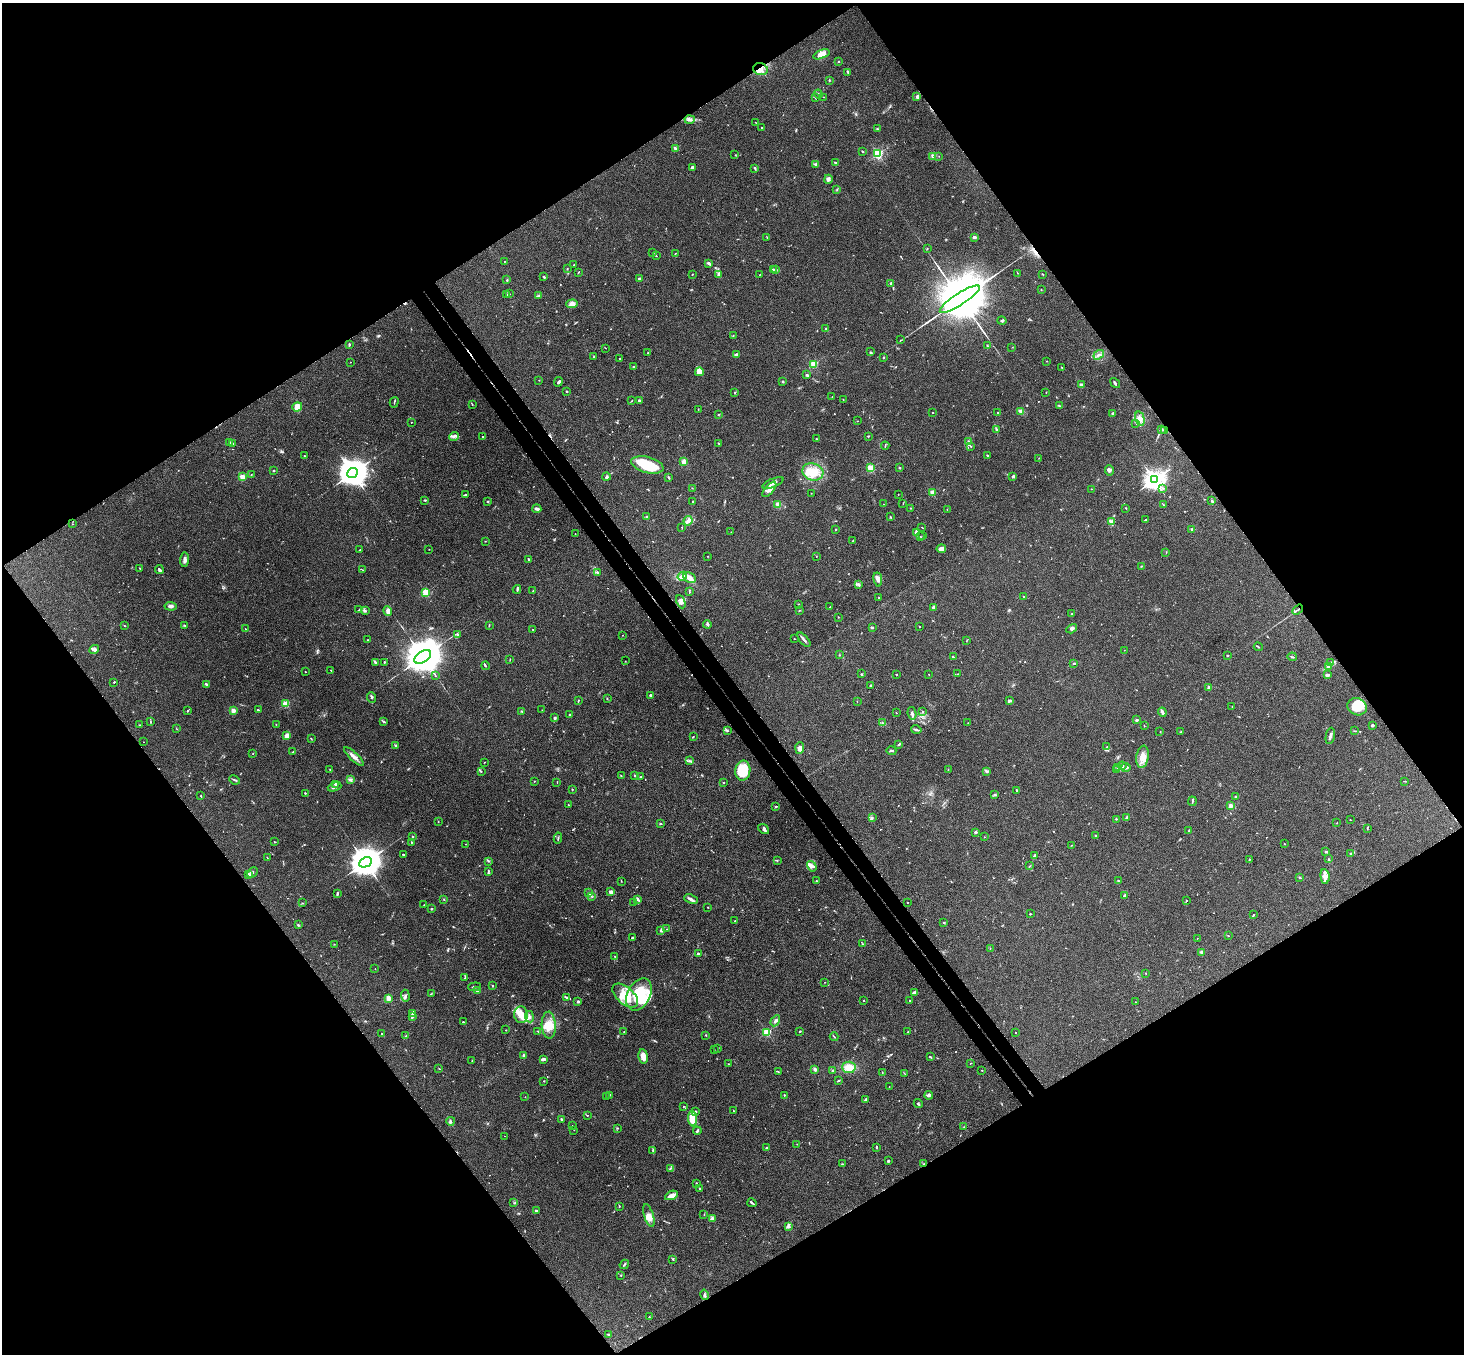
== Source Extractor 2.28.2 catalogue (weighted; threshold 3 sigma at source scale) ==
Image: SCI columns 53-5898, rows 330-5735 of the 5948 x 5929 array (HDU 1 of 3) = the unmasked area's bounding box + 8 px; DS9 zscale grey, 4 x 4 block average (1 PNG px = mean of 4 x 4 image px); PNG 1466 x 1356 px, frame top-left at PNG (2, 3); each listed source drawn as its Kron ellipse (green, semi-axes under 4 px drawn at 4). Shown black and unused: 50% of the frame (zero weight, under 3 of 4 exposures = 6% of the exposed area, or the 3 px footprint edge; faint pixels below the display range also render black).
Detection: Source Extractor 2.28.2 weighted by HDU 2 'WHT'. Background 0.204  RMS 0.0082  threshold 0.0368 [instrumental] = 3 sigma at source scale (4.5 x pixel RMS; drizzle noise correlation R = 1.50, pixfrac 1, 0.05/0.05 arcsec/px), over >= 5 px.
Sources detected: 710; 5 too faint to see at this stretch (4 x 4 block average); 1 inside a brighter object's white glare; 7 cosmic-ray / hot-pixel residue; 2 long thin detections or spike segments (spike, bleed or trail) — neither listed nor drawn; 18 coinciding with a brighter row at this scale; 41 inside a brighter listed object's ellipse — not listed separately; of the other 636, all 500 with FLUX_AUTO >= 1.46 (the completeness limit of this list) listed and drawn (136 fainter detections not listed), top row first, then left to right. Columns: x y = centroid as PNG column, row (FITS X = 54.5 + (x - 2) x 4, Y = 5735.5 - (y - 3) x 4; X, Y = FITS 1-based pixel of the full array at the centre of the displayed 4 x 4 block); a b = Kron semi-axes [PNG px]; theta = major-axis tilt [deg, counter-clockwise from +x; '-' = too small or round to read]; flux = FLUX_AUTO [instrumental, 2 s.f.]
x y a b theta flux
821 54 8 3 21 52
838 62 2 2 - 1.8
760 69 7 6 - 32
848 72 3 2 - 4.4
829 80 2 2 - 4
818 94 4 2 - 8.3
824 97 2 2 - 1.5
917 97 3 2 - 7.3
815 98 2 2 - 2.6
690 120 5 2 - 11
755 122 2 2 - 1.7
762 128 2 2 - 2.2
877 129 2 2 - 3.4
675 148 3 2 - 7.7
862 151 3 2 - 4
878 154 2 2 - 630
735 155 2 2 - 1.6
933 156 2 2 - 3
939 156 2 2 - 1.6
835 162 4 2 - 3.7
815 164 3 2 - 9.4
692 168 4 3 - 7.8
754 168 3 2 - 3.5
828 179 4 3 - 10
837 189 2 2 - 2
767 237 3 2 - 2.2
974 237 4 2 - 11
927 249 2 2 - 1.5
653 253 2 2 - 2.5
675 253 2 2 - 2.2
656 256 2 2 - 2.3
504 261 2 2 - 1.5
709 263 3 2 - 12
574 265 2 2 - 1.7
567 269 2 2 - 1.9
773 270 2 2 - 48
776 270 2 2 - 2.7
578 273 2 2 - 2.2
1017 273 2 2 - 1.5
692 274 2 2 - 2.6
719 274 4 2 - 18
760 274 2 2 - 1.6
1043 274 2 2 - 2.6
544 277 3 2 - 5.7
639 278 3 2 - 7.2
507 280 2 2 - 3.6
891 283 3 2 - 7.5
1041 290 2 2 - 2.2
509 294 2 2 - 2.4
507 295 3 2 - 2.7
538 296 4 2 - 5.7
960 299 23 6 33 70000
572 304 6 4 4 23
1002 321 4 2 - 5.7
826 329 2 2 - 8.3
733 336 2 2 - 2.2
901 340 2 2 - 1.6
349 345 2 2 - 4.1
987 346 3 2 - 3.8
1012 347 2 2 - 1.6
605 348 2 2 - 1.7
870 352 3 2 - 5
648 353 2 2 - 3.1
736 354 3 2 - 9.7
1099 355 6 2 35 9.9
594 357 3 2 - 3.7
884 357 2 2 - 2.3
620 358 2 2 - 5.6
1047 361 2 2 - 1.9
350 362 2 2 - 2.9
814 364 2 2 - 290
633 367 2 2 - 2.3
1062 367 2 2 - 1.7
699 372 4 3 - 48
807 375 3 2 - 9.3
539 380 2 2 - 1.5
558 382 5 2 - 7
783 382 2 2 - 6.5
1115 383 5 2 - 7.2
1081 385 2 2 - 64
566 391 2 2 - 15
1046 392 2 2 - 1.5
735 393 3 2 - 3.6
832 397 2 2 - 2.1
843 399 2 2 - 1.5
639 400 2 2 - 6.8
632 401 2 2 - 2.4
394 402 5 2 - 3.9
472 404 2 2 - 2
1060 406 3 2 - 4.2
297 407 5 4 - 49
698 409 2 2 - 1.6
1020 411 4 3 - 16
933 412 2 2 - 5.5
998 413 2 2 - 4.1
1113 414 2 2 - 14
718 415 3 2 - 2.4
1140 419 7 4 -75 36
857 421 2 2 - 1.8
411 422 2 2 - 4.3
1136 423 2 2 - 1.6
996 429 3 2 - 4.9
1162 430 2 2 - 2.9
1165 431 3 2 - 1.7
454 436 5 2 - 10
483 436 2 2 - 1.8
868 436 2 2 - 2.6
816 439 3 2 - 2.9
969 442 4 3 - 8
230 443 2 2 - 2.2
232 444 2 2 - 2
719 444 4 2 - 3.1
885 446 4 2 - 3.8
971 446 2 2 - 2.2
987 455 2 2 - 5.5
304 456 2 2 - 9.9
1039 458 2 2 - 1.7
684 462 2 2 - 160
647 465 16 8 -15 190
871 468 2 2 - 320
899 468 2 2 - 22
1109 470 5 3 - 11
273 471 2 2 - 3.6
813 472 11 8 -16 71
352 473 6 4 24 8800
251 474 2 2 - 1.6
606 476 4 3 - 8.2
1013 476 3 2 - 7.2
242 477 2 2 - 210
668 478 3 2 - 3.7
1154 480 3 3 - 3500
773 483 11 3 23 25
692 488 2 2 - 1.8
1163 488 3 2 - 4.7
769 489 9 3 49 20
1091 489 2 2 - 1.6
811 493 2 2 - 1.8
933 493 2 2 - 140
898 494 2 2 - 2.3
465 495 4 2 - 5.4
425 500 2 2 - 3
487 501 2 2 - 3.2
693 501 2 2 - 3.2
1212 501 2 2 - 15
903 503 3 2 - 1.9
778 504 4 3 - 16
884 504 2 2 - 1.8
1163 504 2 2 - 1.7
910 508 2 2 - 5.7
1126 508 2 2 - 2.5
537 509 4 2 - 12
947 509 2 2 - 1.6
647 517 2 2 - 4.4
890 517 3 2 - 3.3
1146 520 2 2 - 4.1
688 521 5 3 - 14
1112 522 4 3 - 21
72 524 2 2 - 1.8
682 527 2 2 - 1.7
922 527 2 2 - 2.1
836 529 2 2 - 1.8
1192 530 2 2 - 43
731 532 2 2 - 1.7
916 532 3 2 - 7.9
575 534 2 2 - 4.7
923 536 2 2 - 2.1
921 537 2 2 - 2.1
485 541 2 2 - 1.7
852 541 2 2 - 2.2
429 549 2 2 - 1.8
941 549 4 3 - 26
360 550 2 2 - 2.9
1166 552 2 2 - 1.9
708 556 2 2 - 1.7
816 556 2 2 - 2
529 559 2 2 - 7.7
185 560 7 3 85 18
1141 566 3 2 - 2.6
140 568 2 2 - 3.8
159 570 4 2 - 8.9
363 570 3 2 - 1.9
598 572 2 2 - 2.9
682 576 5 3 - 54
690 578 6 5 - 27
878 579 7 4 -82 18
858 584 3 2 - 7.1
517 589 4 2 - 6.1
533 591 2 2 - 2.4
426 592 2 2 - 330
689 592 3 2 - 2.5
1024 597 3 2 - 3
879 598 2 2 - 7.9
681 602 7 3 -67 19
799 604 2 2 - 2.1
171 606 6 3 -6 15
830 607 2 2 - 2.3
933 607 3 3 - 7.2
1298 609 6 2 35 8.1
359 610 2 2 - 2.5
799 610 3 2 - 2
366 611 2 2 - 3.4
388 611 5 2 - 27
1072 614 2 2 - 3.3
838 617 2 2 - 2.2
707 624 4 3 - 7.5
124 625 3 2 - 2.8
184 625 3 2 - 3.3
489 625 2 2 - 2.2
872 627 3 2 - 5.5
919 627 2 2 - 1.6
245 629 2 2 - 2.3
533 629 2 2 - 1.5
1072 629 5 3 - 11
458 634 2 2 - 1.8
623 635 2 2 - 1.5
794 639 2 2 - 1.5
368 640 2 2 - 1.9
804 640 9 2 -49 13
967 640 2 2 - 1.6
1258 647 4 2 - 3.5
94 649 5 3 - 9.8
1124 650 2 2 - 1.7
840 655 2 2 - 2.6
1227 655 3 2 - 2.8
423 657 9 5 33 21000
953 657 4 2 - 5.4
1292 657 5 2 - 4.6
510 660 2 2 - 1.7
625 661 2 2 - 1.6
375 662 3 2 - 4.9
384 662 2 2 - 5.1
1074 663 3 2 - 5.6
1331 663 3 2 - 8.2
485 666 4 2 - 4.7
1328 666 3 3 - 8.7
331 670 2 2 - 2.6
305 672 2 2 - 2.3
861 674 2 2 - 3.2
896 674 2 2 - 3.1
929 674 2 2 - 1.7
958 674 2 2 - 4.3
1327 675 3 2 - 17
435 676 2 2 - 2.3
114 682 2 2 - 2
206 684 4 2 - 5.9
870 685 2 2 - 4.4
1209 688 2 2 - 71
650 695 2 2 - 26
372 698 5 2 - 7.8
607 698 2 2 - 2.6
578 700 3 2 - 4.3
857 701 2 2 - 1.5
1009 701 4 2 - 9.4
286 704 2 2 - 260
1232 707 2 2 - 3.7
1357 707 10 8 -28 75
258 710 3 2 - 3.3
542 710 2 2 - 1.5
187 711 2 2 - 3.4
233 711 2 2 - 120
522 711 3 2 - 1.6
923 711 2 2 - 2.1
1162 712 4 2 - 14
896 713 2 2 - 5
912 713 6 2 -81 12
570 714 2 2 - 2.8
555 718 4 2 - 4.9
1136 720 2 2 - 39
150 722 3 2 - 3.2
384 722 4 2 - 4.5
883 723 2 2 - 3.2
968 723 2 2 - 1.6
276 724 2 2 - 1.7
140 725 3 2 - 3.3
1372 725 2 2 - 37
1144 726 2 2 - 2.1
177 729 2 2 - 1.7
727 730 3 2 - 3.9
916 730 5 2 - 8.3
1355 731 4 2 - 3.5
1160 732 2 2 - 2.7
1181 732 2 2 - 2
287 736 4 3 - 27
1330 736 8 2 78 13
693 737 2 2 - 3.7
311 739 2 2 - 2.3
143 742 2 2 - 1.6
899 744 3 2 - 6.5
396 746 4 2 - 5.9
1107 747 2 2 - 3.2
800 748 6 4 85 16
891 751 5 2 - 7.3
293 752 3 2 - 3.6
253 753 2 2 - 1.9
354 756 13 3 -44 22
1142 757 11 6 81 41
690 761 4 2 - 6.5
484 762 2 2 - 1.7
1122 766 4 4 - 14
1118 767 4 3 - 11
1126 768 4 2 - 8.4
330 769 2 2 - 2.1
948 770 2 2 - 2.3
1116 770 4 2 - 2.5
481 771 3 2 - 3.8
743 771 10 7 82 150
987 772 4 2 - 5.9
621 776 2 2 - 1.9
635 776 2 2 - 3.5
641 777 2 2 - 1.9
350 779 3 2 - 3
235 780 6 2 -25 7.4
534 781 2 2 - 3.2
1404 781 2 2 - 2.3
557 782 2 2 - 1.9
724 783 2 2 - 6.8
336 784 2 2 - 46
335 787 7 3 21 11
572 789 2 2 - 1.9
1016 790 2 2 - 4.2
305 793 2 2 - 9.9
995 794 2 2 - 2.9
201 796 2 2 - 2.3
1235 797 2 2 - 4.1
1192 801 4 2 - 5.9
568 805 2 2 - 2.5
776 806 3 2 - 4.3
1230 806 2 2 - 100
872 817 3 2 - 4.3
1126 817 4 2 - 7.6
1116 819 2 2 - 2.5
1350 820 2 2 - 1.9
438 821 2 2 - 2
661 823 3 2 - 2.7
1337 823 2 2 - 2.5
1367 828 3 2 - 2.4
764 829 6 2 -38 11
1189 831 2 2 - 7.1
975 832 2 2 - 6
412 836 2 2 - 3.6
1096 836 2 2 - 3.4
984 837 2 2 - 1.9
558 838 5 2 - 4.6
274 842 2 2 - 8
411 842 2 2 - 8.9
466 844 2 2 - 2.1
1284 844 2 2 - 5.3
1072 845 2 2 - 2.4
1326 852 3 2 - 3.2
1350 853 2 2 - 2.9
404 855 2 2 - 2.5
1034 856 2 2 - 12
267 858 2 2 - 2.2
1249 859 2 2 - 3
1329 859 3 2 - 2.9
777 860 2 2 - 2.8
488 861 2 2 - 2.5
365 862 7 5 27 12000
812 866 6 4 -56 18
1030 866 2 2 - 3.1
488 871 3 2 - 4.7
252 872 6 3 46 11
249 874 4 3 - 11
1325 876 7 4 -85 22
1300 878 3 2 - 3.7
621 881 2 2 - 1.6
816 881 2 2 - 3.4
1118 881 2 2 - 3.7
611 892 3 2 - 26
588 893 2 2 - 2.1
337 894 2 2 - 9
591 896 2 2 - 1.8
1125 896 3 2 - 16
637 899 4 2 - 9.4
691 899 7 3 -20 14
444 900 2 2 - 2.4
1186 900 2 2 - 2.4
634 902 3 2 - 2.3
907 902 2 2 - 1.7
303 903 2 2 - 1.9
424 905 2 2 - 1.8
708 907 2 2 - 2.3
432 909 2 2 - 19
1030 914 2 2 - 14
1254 915 2 2 - 2.9
735 921 2 2 - 2.1
944 923 2 2 - 3.8
298 925 3 2 - 4.1
666 929 2 2 - 1.6
661 930 4 3 - 8.8
1229 936 2 2 - 1.7
632 938 3 2 - 4.8
1197 938 2 2 - 2
334 944 2 2 - 1.5
863 944 2 2 - 3
990 948 2 2 - 1.5
1201 952 3 2 - 6.5
698 954 2 2 - 9.2
615 956 2 2 - 3
375 969 2 2 - 1.5
1146 973 2 2 - 2.2
465 978 3 2 - 4.4
825 982 2 2 - 1.5
492 986 3 2 - 3.5
474 987 6 2 5 5.9
477 991 2 2 - 66
914 992 3 2 - 5.4
431 994 3 2 - 2.9
639 994 17 11 62 170
405 996 6 2 -87 7.4
625 996 15 8 -41 120
567 997 3 2 - 5.8
388 998 2 2 - 150
864 1000 2 2 - 2.7
578 1001 2 2 - 29
910 1001 2 2 - 2.5
1135 1002 2 2 - 1.7
413 1013 3 2 - 3.8
521 1015 8 6 -86 50
412 1017 4 3 - 6.2
529 1017 6 3 -83 14
775 1021 6 3 59 11
463 1022 2 2 - 3.5
549 1025 13 7 -87 62
506 1030 2 2 - 2.2
538 1031 2 2 - 2.6
800 1031 3 2 - 3
624 1032 2 2 - 1.8
767 1032 2 2 - 380
908 1032 2 2 - 1.8
1015 1032 2 2 - 2.4
382 1034 2 2 - 13
706 1035 2 2 - 10
405 1036 2 2 - 1.6
834 1037 4 2 - 3.6
718 1048 2 2 - 2.3
714 1049 2 2 - 1.6
524 1056 3 2 - 7.3
643 1056 7 4 -81 41
930 1057 4 2 - 3.4
543 1059 3 2 - 19
472 1061 2 2 - 3.2
970 1063 2 2 - 2.5
728 1064 2 2 - 1.5
849 1067 7 5 -4 54
439 1068 2 2 - 2.3
815 1069 4 3 - 9.3
982 1070 3 2 - 2
833 1071 2 2 - 6.7
778 1072 3 2 - 3.2
882 1072 2 2 - 2.3
904 1073 2 2 - 1.8
544 1081 2 2 - 6.3
838 1081 3 2 - 5.2
889 1087 2 2 - 1.5
610 1095 3 2 - 2.2
784 1095 2 2 - 3.2
929 1095 4 3 - 13
525 1097 2 2 - 1.7
606 1097 2 2 - 1.6
865 1100 3 2 - 5.8
918 1104 5 2 - 4.9
683 1107 2 2 - 2.5
695 1111 2 2 - 7.5
733 1111 2 2 - 3.7
587 1115 2 2 - 2.6
561 1119 2 2 - 17
693 1119 8 4 -87 100
451 1121 4 2 - 6.3
572 1125 2 2 - 1.5
964 1127 2 2 - 2.4
617 1128 3 2 - 3.1
574 1130 2 2 - 1.5
697 1131 4 2 - 8.8
504 1136 2 2 - 2.9
797 1144 3 2 - 2.1
876 1147 2 2 - 6.1
767 1148 2 2 - 5
653 1150 3 2 - 3.5
888 1161 2 2 - 2.2
843 1164 2 2 - 1.9
924 1164 2 2 - 3.5
670 1168 2 2 - 3.2
696 1183 2 2 - 3.9
700 1189 2 2 - 4.6
671 1195 7 4 23 27
514 1203 2 2 - 3.1
752 1203 4 2 - 8.7
619 1206 2 2 - 2.8
536 1211 3 2 - 9.3
649 1215 12 4 -73 30
704 1215 2 2 - 2.2
712 1218 3 3 - 8.6
788 1227 4 3 - 10
673 1259 3 2 - 4.1
624 1264 5 2 - 6.8
621 1276 2 2 - 1.6
704 1295 5 3 - 10
649 1317 2 2 - 5.7
609 1335 2 2 - 4.5
Overlapping masked pixels (flux is a lower limit): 3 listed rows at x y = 760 69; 1298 609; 924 1164
Diffuse or blended objects may show on this block-average render without a row.